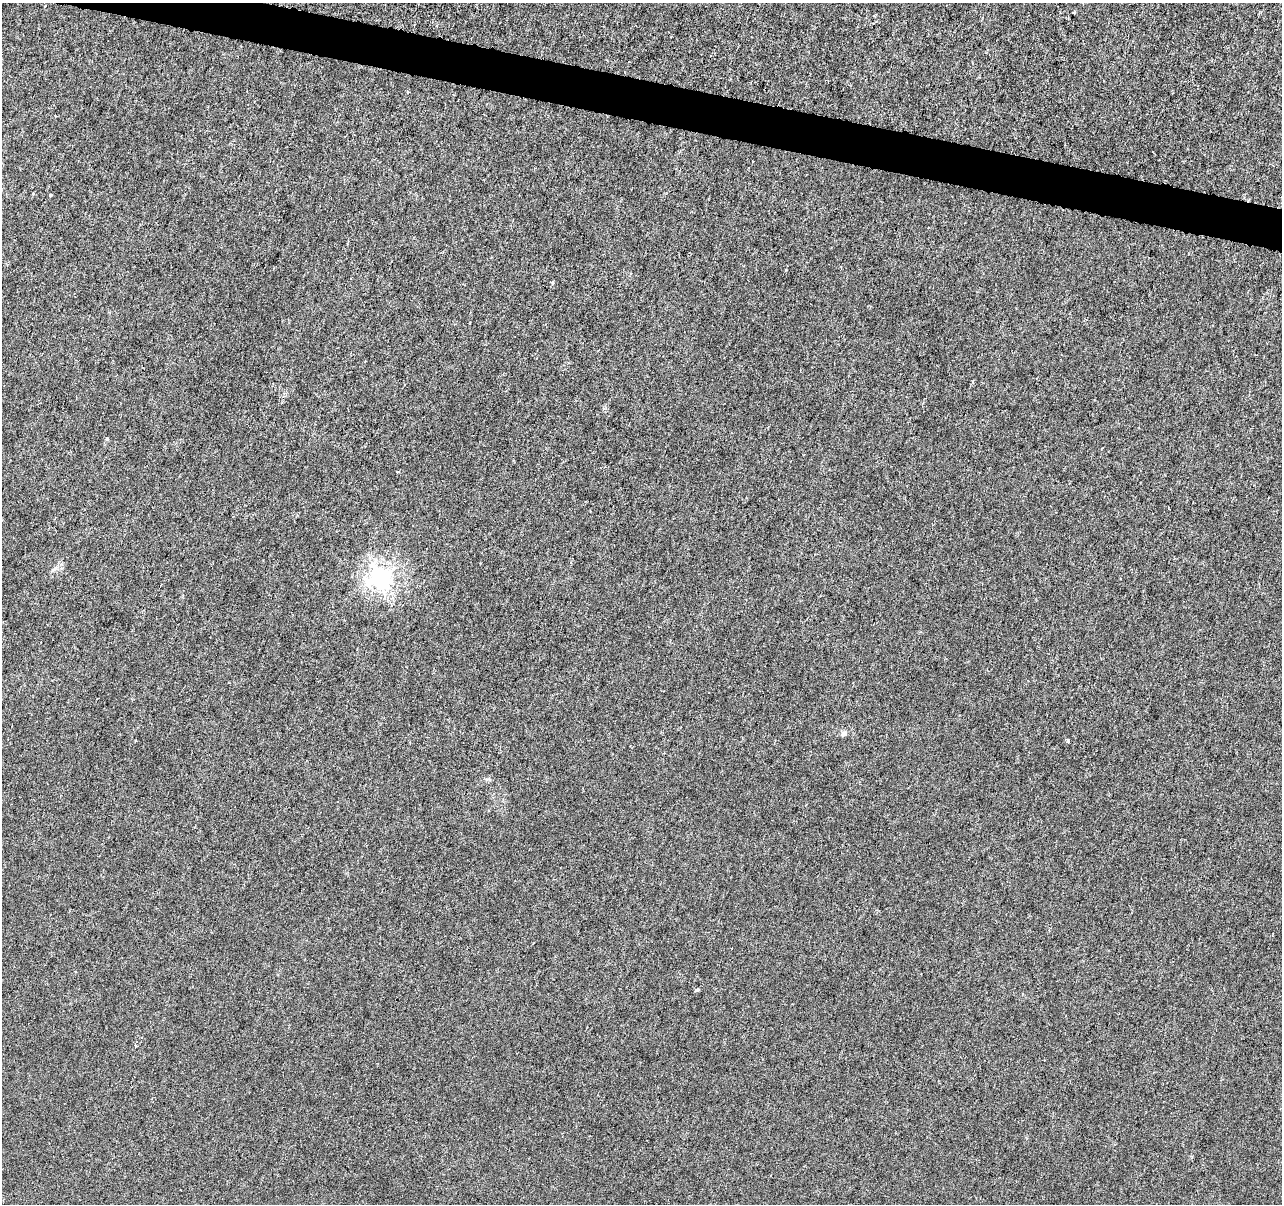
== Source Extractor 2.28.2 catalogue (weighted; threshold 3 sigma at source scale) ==
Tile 11 of 4 x 4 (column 3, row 3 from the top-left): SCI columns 2561-3840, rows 1424-2625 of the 5128 x 5312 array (HDU 1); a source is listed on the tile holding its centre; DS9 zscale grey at full resolution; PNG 1284 x 1206 px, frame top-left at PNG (2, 3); no overlay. Shown black and unused: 3% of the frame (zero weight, under 3 of 6 exposures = <1% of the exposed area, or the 3 px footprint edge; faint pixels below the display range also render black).
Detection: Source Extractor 2.28.2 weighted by HDU 2 'WHT'; one run over the whole footprint, this tile lists its part. Background -1.32e-04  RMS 0.0013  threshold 0.00513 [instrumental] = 3 sigma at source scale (4.09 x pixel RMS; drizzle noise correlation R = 1.36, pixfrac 0.8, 0.0396/0.0396 arcsec/px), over >= 5 px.
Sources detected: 10; all 10 listed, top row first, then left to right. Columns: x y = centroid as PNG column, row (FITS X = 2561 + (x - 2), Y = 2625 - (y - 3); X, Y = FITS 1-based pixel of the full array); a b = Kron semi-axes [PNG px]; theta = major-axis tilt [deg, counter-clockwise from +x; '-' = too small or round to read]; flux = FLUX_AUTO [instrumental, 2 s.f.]
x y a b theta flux
1074 13 3 2 - 0.14
33 193 4 3 - 0.12
51 195 3 3 - 0.1
107 439 5 4 - 0.14
398 472 3 3 - 0.12
54 569 8 5 44 0.29
381 577 7 7 - 61
844 733 8 6 36 0.37
1068 741 4 3 - 0.2
697 990 5 4 - 0.26
Unlisted compact peaks at least as high as the median listed source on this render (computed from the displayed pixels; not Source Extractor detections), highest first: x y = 786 270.